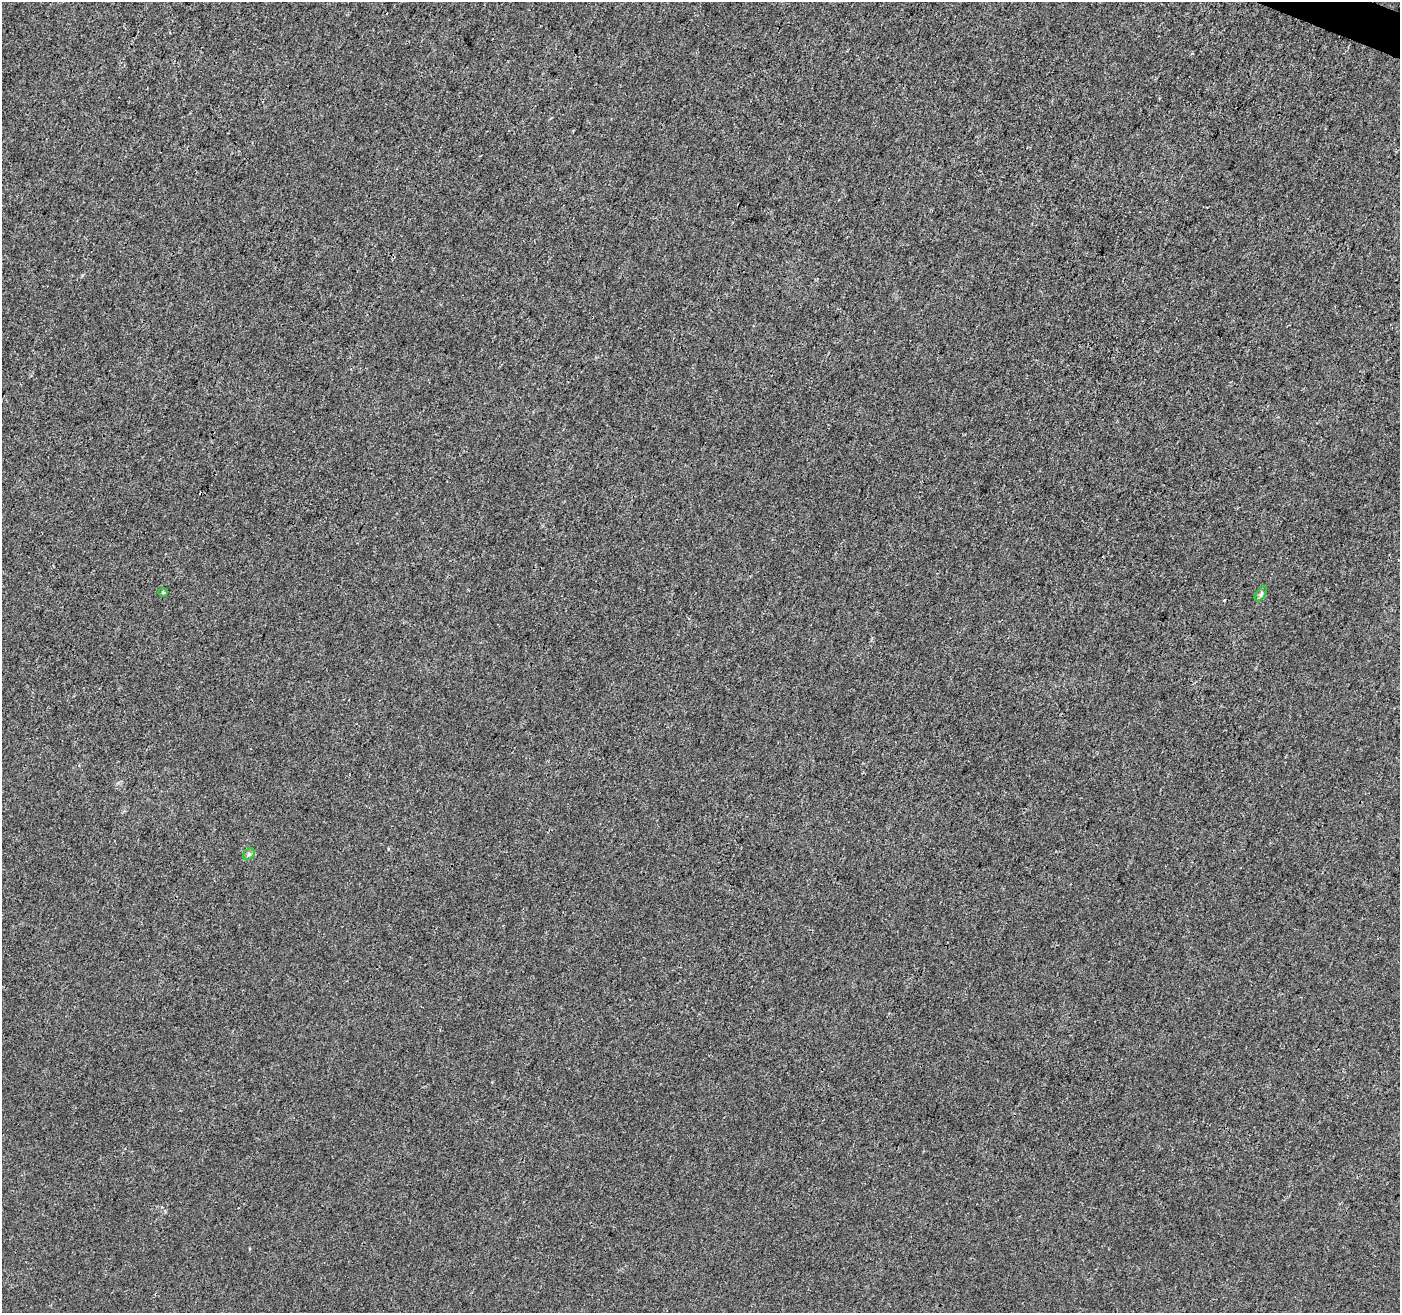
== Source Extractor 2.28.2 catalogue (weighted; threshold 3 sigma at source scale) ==
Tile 10 of 4 x 4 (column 2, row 3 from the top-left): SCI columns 1410-2807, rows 1587-2897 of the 5605 x 5730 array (HDU 1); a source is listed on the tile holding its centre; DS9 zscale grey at full resolution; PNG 1402 x 1315 px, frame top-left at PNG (2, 2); each listed source drawn as its Kron ellipse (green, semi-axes under 4 px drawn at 4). Shown black and unused: <1% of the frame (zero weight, under 3 of 4 exposures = <1% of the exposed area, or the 3 px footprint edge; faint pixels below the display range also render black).
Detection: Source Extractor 2.28.2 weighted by HDU 2 'WHT'; one run over the whole footprint, this tile lists its part. Background 6.74e-04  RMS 0.0028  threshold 0.0126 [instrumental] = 3 sigma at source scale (4.5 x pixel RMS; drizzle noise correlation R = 1.50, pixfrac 1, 0.0396/0.0396 arcsec/px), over >= 5 px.
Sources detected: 5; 2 cosmic-ray / hot-pixel residue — neither listed nor drawn; the other 3 listed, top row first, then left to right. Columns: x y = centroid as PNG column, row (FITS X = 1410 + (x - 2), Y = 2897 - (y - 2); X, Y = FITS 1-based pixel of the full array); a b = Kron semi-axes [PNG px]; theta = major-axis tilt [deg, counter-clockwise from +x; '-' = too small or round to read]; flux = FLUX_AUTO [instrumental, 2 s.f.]
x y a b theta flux
163 592 4 4 - 0.37
1261 594 8 4 53 0.69
249 854 6 5 - 0.62